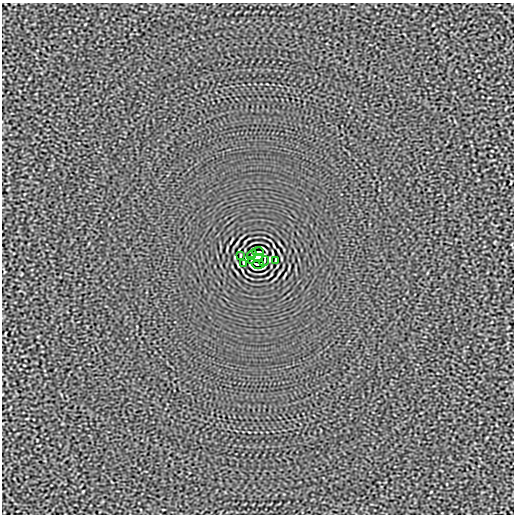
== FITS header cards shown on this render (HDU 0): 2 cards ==
NAXIS1  =                  512
NAXIS2  =                  512

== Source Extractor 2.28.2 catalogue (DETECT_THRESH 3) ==
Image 512 x 512 px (HDU 0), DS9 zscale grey, 1 PNG px = 1 image px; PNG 516 x 516 px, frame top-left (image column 1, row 512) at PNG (2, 3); each listed source drawn as its Kron ellipse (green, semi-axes under 4 px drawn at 4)
Background -2.73e-05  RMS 0.0015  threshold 0.00465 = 3 sigma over >= 5 px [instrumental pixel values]
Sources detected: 9; all 9 listed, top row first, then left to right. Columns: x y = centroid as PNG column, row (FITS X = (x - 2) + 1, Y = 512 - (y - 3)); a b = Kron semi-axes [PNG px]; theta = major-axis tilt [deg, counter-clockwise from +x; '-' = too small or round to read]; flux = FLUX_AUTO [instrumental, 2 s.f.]
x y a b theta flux
258 252 6 2 0 0.15
252 255 5 2 - 0.032
240 256 3 2 - 0.064
258 258 5 4 - 4
276 260 3 2 - 0.064
251 261 3 2 - 0.082
264 261 5 2 - 0.032
244 263 4 2 - 0.086
258 264 6 2 0 0.15